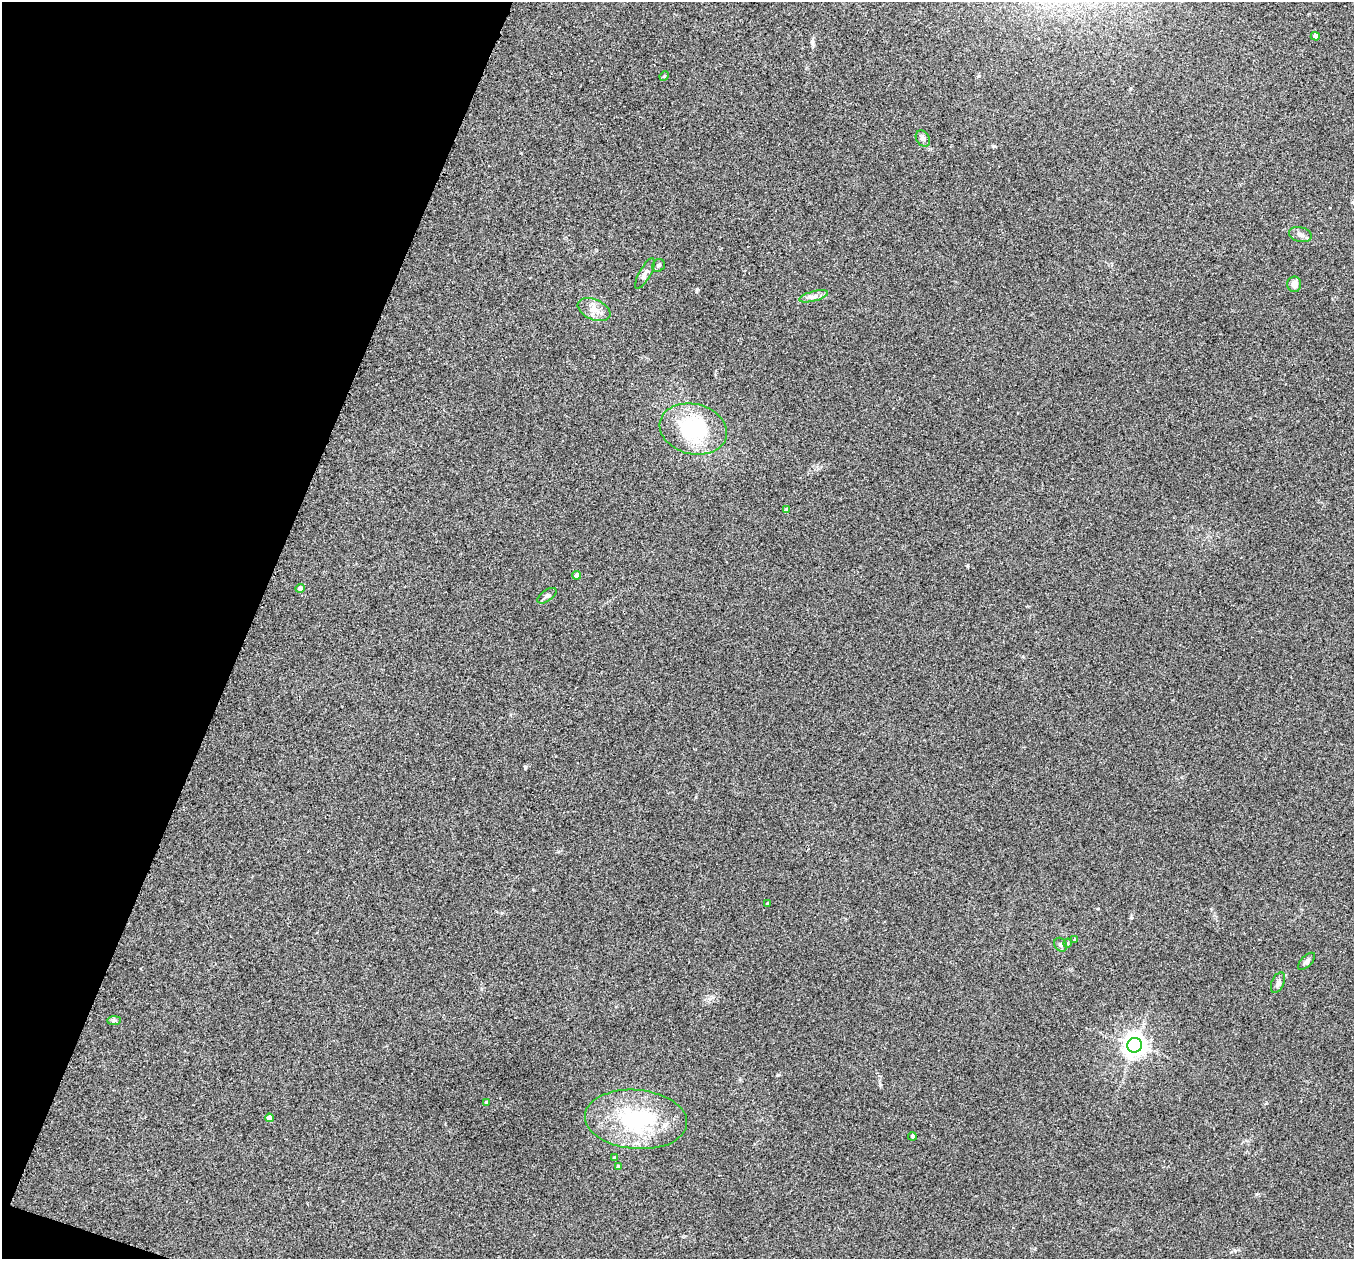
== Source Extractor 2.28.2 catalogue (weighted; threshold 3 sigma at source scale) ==
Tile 9 of 4 x 4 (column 1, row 3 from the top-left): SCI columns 8-1359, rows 1402-2658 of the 5427 x 5441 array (HDU 1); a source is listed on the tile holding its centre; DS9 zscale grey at full resolution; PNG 1356 x 1261 px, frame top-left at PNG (2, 2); each listed source drawn as its Kron ellipse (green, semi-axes under 4 px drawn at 4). Shown black and unused: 19% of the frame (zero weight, under 2 of 3 exposures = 1% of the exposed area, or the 3 px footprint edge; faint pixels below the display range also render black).
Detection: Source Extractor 2.28.2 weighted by HDU 2 'WHT'; one run over the whole footprint, this tile lists its part. Background 0.104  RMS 0.015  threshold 0.0661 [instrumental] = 3 sigma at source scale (4.5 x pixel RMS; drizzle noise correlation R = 1.50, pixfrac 1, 0.05/0.05 arcsec/px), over >= 5 px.
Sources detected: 28; all 28 listed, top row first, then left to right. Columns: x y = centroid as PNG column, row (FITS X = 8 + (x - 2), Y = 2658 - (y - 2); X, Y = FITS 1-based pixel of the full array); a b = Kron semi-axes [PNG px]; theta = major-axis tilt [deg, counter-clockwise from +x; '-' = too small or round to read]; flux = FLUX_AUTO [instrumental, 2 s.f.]
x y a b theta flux
1315 36 4 4 - 7.2
664 76 5 4 - 1.8
923 138 8 6 -59 5.3
1300 234 11 7 -14 6.5
659 265 7 6 - 3.4
645 273 17 6 61 6.1
1294 284 8 7 - 11
813 296 15 5 15 6.6
594 310 17 10 -23 14
693 429 34 25 -14 120
786 510 4 4 - 7.2
577 575 4 4 - 7.8
300 588 4 4 - 5.8
547 596 11 5 35 4.6
767 903 3 3 - 1.7
1075 940 3 3 - 2.3
1068 943 5 3 - 1.3
1061 945 7 5 -56 3.2
1307 961 11 5 45 3.9
1278 983 11 6 67 5.3
114 1020 7 4 0 2.7
1135 1045 7 7 - 1200
486 1102 4 3 - 1.2
269 1118 4 4 - 11
636 1119 51 29 -5 140
912 1136 4 4 - 2.6
614 1158 4 4 - 1.7
618 1166 4 4 - 2.8
Unlisted compact peaks at least as high as the median listed source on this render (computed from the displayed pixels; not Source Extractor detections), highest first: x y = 525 767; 778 1075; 697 289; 967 566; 812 41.